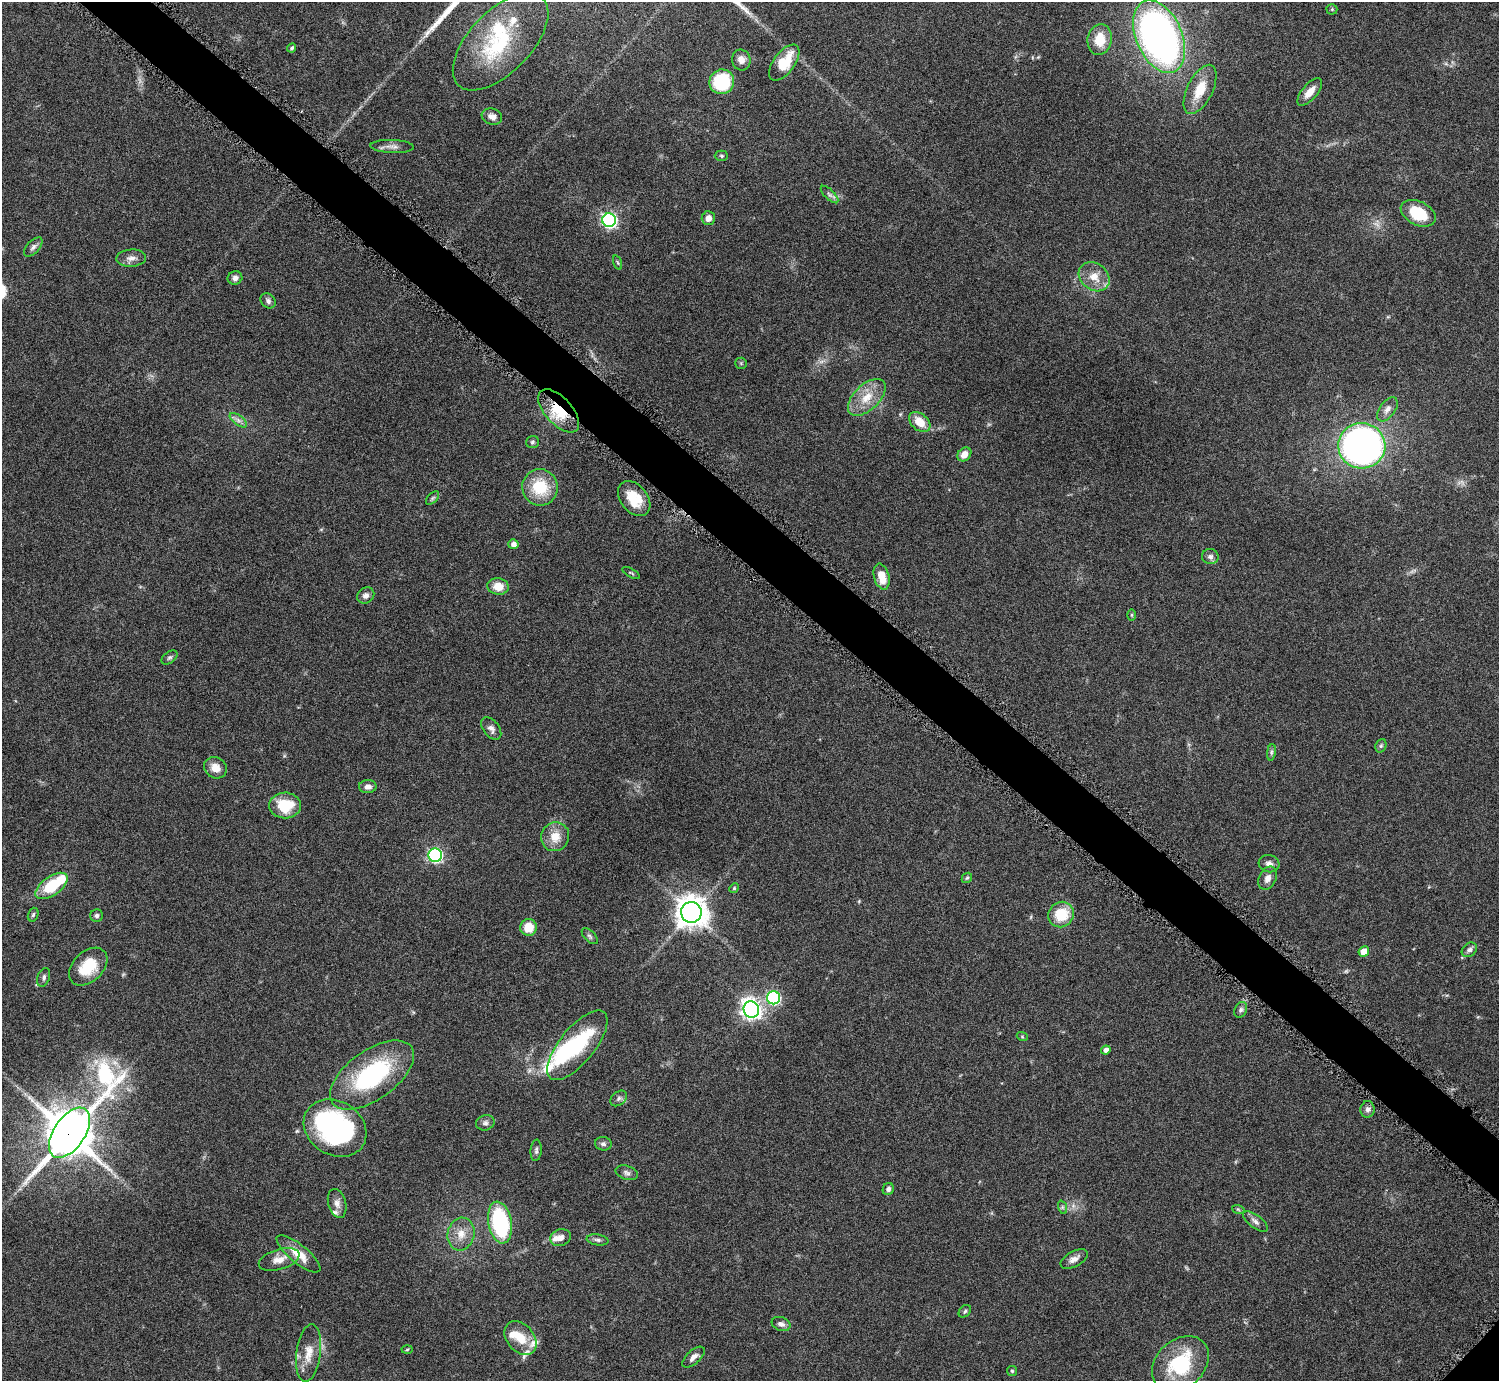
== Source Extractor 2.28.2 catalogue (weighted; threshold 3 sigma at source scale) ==
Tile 11 of 4 x 4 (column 3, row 3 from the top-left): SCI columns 3002-4498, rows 1553-2931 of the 6004 x 6005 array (HDU 1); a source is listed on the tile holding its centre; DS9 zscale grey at full resolution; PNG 1501 x 1383 px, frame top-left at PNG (2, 2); each listed source drawn as its Kron ellipse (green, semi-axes under 4 px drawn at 4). Shown black and unused: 4% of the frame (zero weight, under 4 of 8 exposures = <1% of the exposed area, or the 3 px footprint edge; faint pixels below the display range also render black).
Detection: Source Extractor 2.28.2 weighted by HDU 2 'WHT'; one run over the whole footprint, this tile lists its part. Background 0.0788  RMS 0.0048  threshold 0.0195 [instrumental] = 3 sigma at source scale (4.09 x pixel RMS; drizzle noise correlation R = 1.36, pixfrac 0.8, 0.05/0.05 arcsec/px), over >= 5 px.
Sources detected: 114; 1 too faint to see at this stretch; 4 inside a brighter object's white glare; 1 long thin detection or spike segment (spike, bleed or trail) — neither listed nor drawn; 7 inside a brighter listed object's ellipse — not listed separately; the other 101 listed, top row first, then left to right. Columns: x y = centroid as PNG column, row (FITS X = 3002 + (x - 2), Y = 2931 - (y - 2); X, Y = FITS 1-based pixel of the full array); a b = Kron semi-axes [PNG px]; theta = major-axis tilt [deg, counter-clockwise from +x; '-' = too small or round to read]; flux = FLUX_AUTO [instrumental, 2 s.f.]
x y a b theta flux
1332 9 5 5 - 0.55
1159 37 38 23 -67 200
1100 39 15 12 81 8.6
501 42 61 31 46 38
292 48 5 4 - 0.77
741 60 10 9 - 3.1
784 63 21 10 53 13
722 82 12 12 - 26
1200 89 27 12 64 10
1310 92 17 7 50 4.8
492 116 10 8 -18 2.6
392 147 22 6 -2 2.7
721 156 7 5 -2 0.67
829 194 11 5 -45 1.2
1418 213 18 11 -26 15
708 218 7 6 - 2.6
609 220 7 7 - 98
33 247 12 6 46 1.7
131 258 15 8 3 2.7
618 263 7 3 -71 0.54
1094 277 17 13 -38 6.3
235 278 7 6 - 1.8
268 301 8 6 -48 1.5
741 363 6 5 - 0.64
867 397 23 12 44 8.8
1387 409 14 7 54 2.7
559 411 26 13 -48 14
238 420 10 5 -36 1.7
920 422 12 8 -42 7
532 442 7 6 - 0.88
1362 446 23 22 - 270
964 454 8 6 43 3.6
540 487 18 17 - 16
432 498 8 5 45 0.86
634 499 20 13 -51 9.6
513 544 5 5 - 2.1
1210 557 8 7 - 1.7
631 573 9 3 -30 0.56
882 577 13 7 -75 7.2
498 586 11 8 -8 6
366 596 9 7 34 1.8
1132 615 6 4 90 0.5
170 657 9 5 35 1
491 728 13 8 -51 2.1
1381 746 7 5 69 0.84
1271 752 8 4 82 0.87
215 768 12 10 -33 4.5
368 787 9 6 2 1.9
285 805 16 13 2 14
555 837 14 14 - 6.7
435 855 7 7 - 77
1269 864 10 8 -15 2.1
967 878 6 4 42 0.62
1268 878 12 8 63 2.7
52 886 18 9 35 19
734 888 5 4 - 0.6
691 912 10 10 - 630
33 915 7 5 72 0.8
1061 915 13 12 - 13
97 916 6 6 - 1.2
529 927 8 8 - 8.1
590 936 10 5 -45 0.99
1469 950 8 6 41 1.6
1364 951 5 5 - 5.4
88 967 22 15 44 14
44 977 10 6 69 1.2
773 998 6 6 - 59
751 1010 8 7 - 230
1241 1010 8 6 62 1.1
1022 1036 5 3 - 0.44
577 1045 42 17 51 34
1106 1050 5 4 - 2.1
372 1075 49 24 36 53
619 1098 9 6 40 1.4
1367 1109 8 7 - 1.7
485 1123 9 7 15 1.4
335 1128 33 27 -33 88
69 1133 28 15 56 1800
603 1144 8 6 -6 1.2
536 1150 11 5 85 1.1
627 1173 11 7 -18 1.6
888 1189 6 5 - 1.5
337 1203 15 9 -75 2.8
1062 1207 7 4 -72 0.78
1238 1209 6 4 -20 0.5
1255 1221 14 6 -37 2
500 1223 21 11 -80 46
461 1234 16 13 76 5.8
561 1238 10 8 17 2.8
597 1240 11 5 -9 1.3
298 1254 27 9 -39 7.7
1074 1259 15 7 28 2.7
279 1260 21 10 16 4.7
965 1311 7 5 46 0.82
781 1324 9 6 -19 1.7
521 1338 19 13 -49 8.4
407 1350 5 3 - 0.47
309 1353 29 12 83 7.3
694 1357 14 6 42 2.2
1180 1364 32 24 43 29
1012 1371 5 5 - 0.55
Overlapping masked pixels (flux is a lower limit): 2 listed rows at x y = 559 411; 69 1133
Isophote crosses this tile's border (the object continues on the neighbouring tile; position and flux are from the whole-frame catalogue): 1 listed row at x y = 1159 37